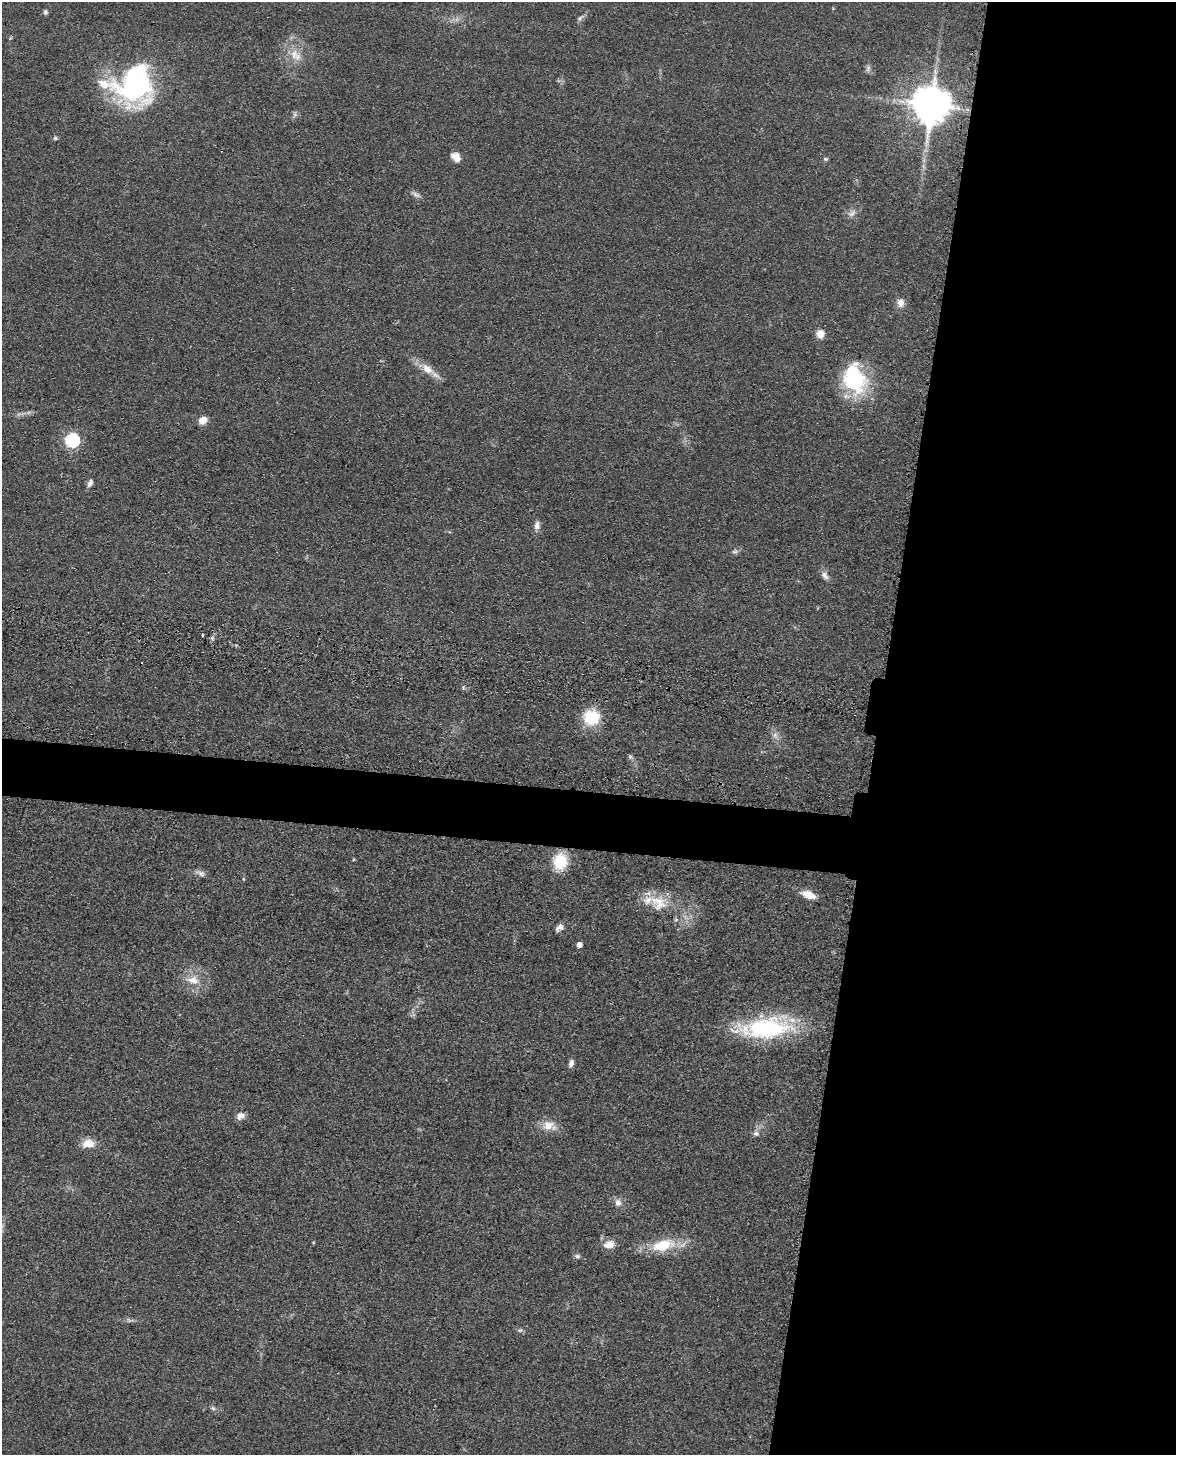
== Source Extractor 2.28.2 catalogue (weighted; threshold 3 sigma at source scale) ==
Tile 8 of 4 x 3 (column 4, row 2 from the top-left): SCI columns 3540-4713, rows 1609-3061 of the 4869 x 4885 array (HDU 1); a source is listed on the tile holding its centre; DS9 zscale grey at full resolution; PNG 1178 x 1457 px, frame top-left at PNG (2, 2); no overlay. Shown black and unused: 28% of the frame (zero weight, under 3 of 4 exposures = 9% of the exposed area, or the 3 px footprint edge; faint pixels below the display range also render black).
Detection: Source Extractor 2.28.2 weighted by HDU 2 'WHT'; one run over the whole footprint, this tile lists its part. Background 0.0534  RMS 0.0086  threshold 0.0388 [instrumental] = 3 sigma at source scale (4.5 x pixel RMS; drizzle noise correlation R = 1.50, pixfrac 1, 0.05/0.05 arcsec/px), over >= 5 px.
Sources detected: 48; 1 inside a brighter object's white glare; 1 cosmic-ray / hot-pixel residue — not listed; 2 inside a brighter listed object's ellipse — not listed separately; the other 44 listed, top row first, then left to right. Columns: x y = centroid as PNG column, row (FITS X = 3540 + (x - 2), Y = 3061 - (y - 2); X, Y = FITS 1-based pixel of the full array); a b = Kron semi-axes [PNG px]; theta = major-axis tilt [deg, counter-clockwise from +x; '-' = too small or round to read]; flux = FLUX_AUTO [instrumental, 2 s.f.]
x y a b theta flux
45 12 7 6 - 1.7
580 18 8 5 49 2.1
294 54 15 10 -80 9.9
868 68 10 4 64 2
136 82 41 35 -84 150
931 105 11 10 - 2400
295 114 6 6 - 2
55 138 5 5 - 1.3
456 157 11 8 -54 7.3
826 159 6 5 - 1.2
416 195 13 5 -24 2.9
852 213 12 6 43 3.7
900 303 10 9 - 5.4
820 334 10 9 - 6.7
427 369 18 10 -42 10
854 379 36 26 -74 66
203 420 8 7 - 9
72 440 6 6 - 120
90 483 9 6 65 3.2
537 525 12 7 82 4.1
734 552 9 4 1 1.8
825 576 12 7 -57 4
203 635 3 2 - 1.3
592 717 18 16 12 31
775 735 8 6 47 2.8
630 757 6 5 - 1.5
560 862 17 14 82 25
201 874 11 7 -31 3.2
808 895 17 8 -20 10
658 903 26 19 -40 22
559 928 12 7 30 4.1
579 945 4 4 - 5.8
193 980 18 11 -11 11
766 1028 63 25 4 93
571 1063 9 5 72 3.5
240 1116 11 8 43 4.5
548 1125 15 13 11 10
756 1133 8 6 -1 2.7
88 1144 14 10 1 11
618 1203 8 8 - 4.4
609 1245 13 9 10 8.2
663 1245 27 13 14 29
577 1256 7 6 - 1.8
213 1408 7 5 -44 1.7